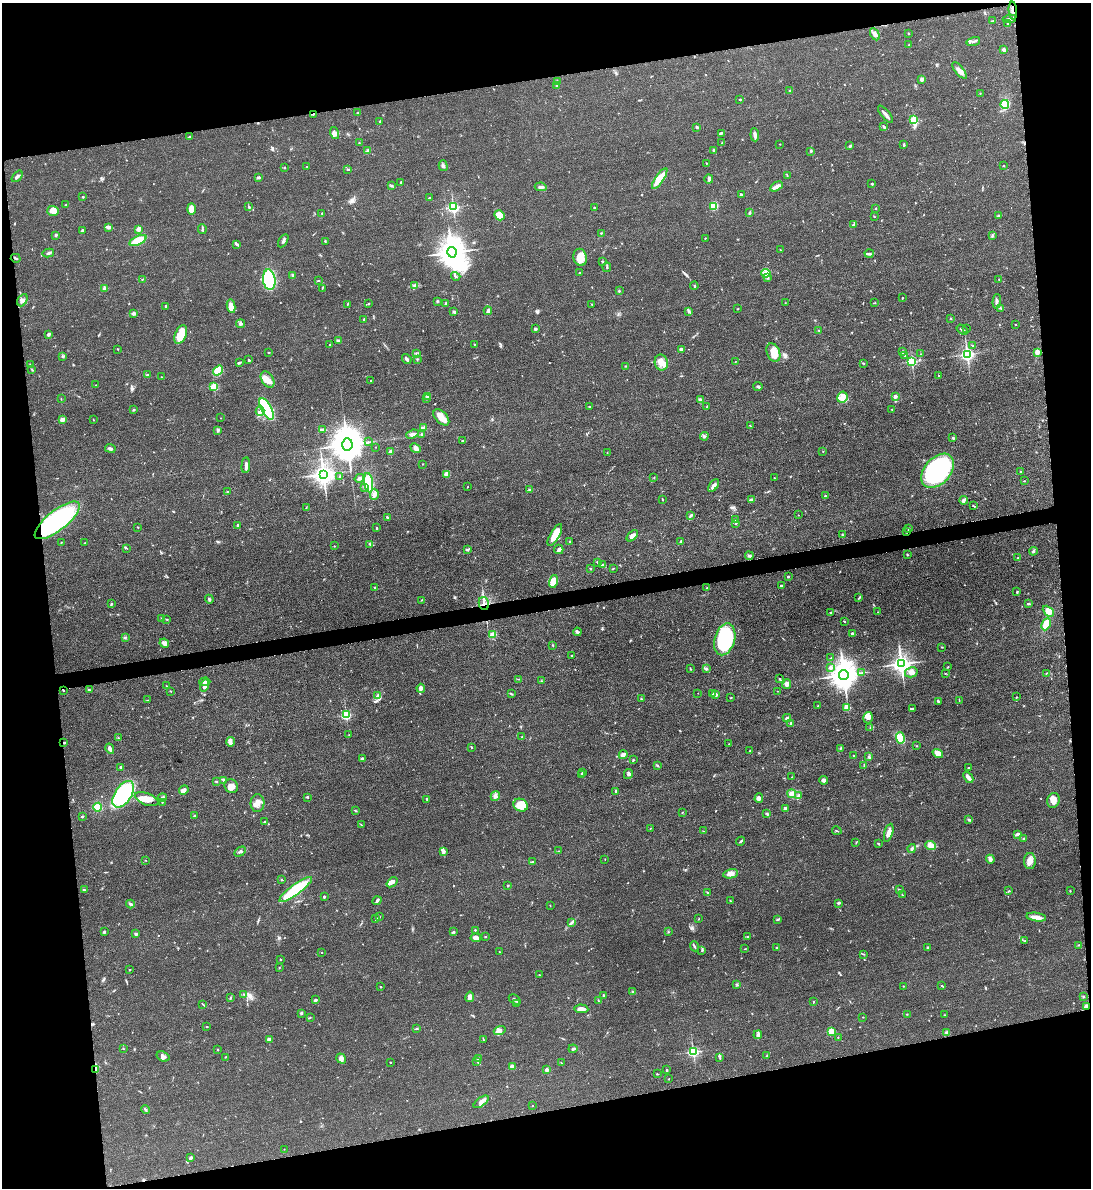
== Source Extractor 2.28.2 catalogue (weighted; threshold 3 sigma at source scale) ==
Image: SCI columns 142-4497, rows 12-4754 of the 4749 x 4767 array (HDU 1 of 3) = the unmasked area's bounding box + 8 px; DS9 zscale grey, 4 x 4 block average (1 PNG px = mean of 4 x 4 image px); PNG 1093 x 1190 px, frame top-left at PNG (2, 3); each listed source drawn as its Kron ellipse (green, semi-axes under 4 px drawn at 4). Shown black and unused: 22% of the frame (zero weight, under 3 of 4 exposures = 2% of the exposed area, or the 3 px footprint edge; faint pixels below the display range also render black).
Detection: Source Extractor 2.28.2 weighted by HDU 2 'WHT'. Background 0.0465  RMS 0.0051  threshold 0.0229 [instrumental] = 3 sigma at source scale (4.5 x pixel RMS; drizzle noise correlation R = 1.50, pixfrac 1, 0.05/0.05 arcsec/px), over >= 5 px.
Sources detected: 694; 1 inside a brighter object's white glare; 7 cosmic-ray / hot-pixel residue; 1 long thin detection or spike segment (spike, bleed or trail) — neither listed nor drawn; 9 coinciding with a brighter row at this scale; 29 inside a brighter listed object's ellipse — not listed separately; of the other 647, all 500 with FLUX_AUTO >= 1.15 (the completeness limit of this list) listed and drawn (147 fainter detections not listed), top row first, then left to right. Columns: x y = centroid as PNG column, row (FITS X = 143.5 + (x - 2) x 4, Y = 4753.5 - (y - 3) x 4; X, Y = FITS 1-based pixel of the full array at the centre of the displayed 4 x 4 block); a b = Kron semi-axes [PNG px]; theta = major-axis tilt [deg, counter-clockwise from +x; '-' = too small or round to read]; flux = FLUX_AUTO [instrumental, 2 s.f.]
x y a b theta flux
1013 10 9 2 -87 13
1009 19 7 2 10 9.3
993 21 3 2 - 2.4
1008 24 2 2 - 2.3
909 33 3 2 - 1.6
875 34 7 4 -61 10
973 41 7 2 16 6.9
909 45 2 2 - 1.7
1004 49 2 2 - 25
960 71 10 3 -50 15
921 79 2 2 - 17
557 82 3 2 - 2.8
557 85 3 2 - 3.9
790 91 2 2 - 3.2
980 93 2 2 - 2.3
740 99 2 2 - 3.3
1005 104 4 4 - 98
358 113 3 2 - 2.1
313 114 4 2 - 3.8
885 114 10 2 -50 14
914 120 2 2 - 200
379 121 2 2 - 1.2
697 127 3 2 - 4
884 127 3 2 - 5.6
334 133 6 4 -73 10
721 133 3 2 - 4.5
755 135 6 2 -85 15
189 137 4 2 - 3.3
359 143 2 2 - 1.5
722 143 2 2 - 1.2
780 144 2 2 - 1.4
904 145 3 2 - 4
850 146 3 2 - 5.7
714 150 2 2 - 11
367 151 4 2 - 12
811 151 2 2 - 3.5
706 163 2 2 - 2.1
1003 165 2 2 - 1.8
307 166 2 2 - 1.6
443 166 5 3 - 6.3
284 167 2 2 - 2.8
348 169 2 2 - 2.7
787 175 3 2 - 1.7
17 176 6 3 47 8.3
258 178 4 2 - 5
660 179 12 4 56 55
709 179 4 2 - 6.5
400 182 2 2 - 2.3
872 184 2 2 - 3.9
391 186 3 2 - 3.3
776 186 7 3 30 15
541 187 6 2 -7 7.8
741 195 2 2 - 5.1
83 197 2 2 - 2.6
430 198 2 2 - 3.1
66 205 2 2 - 2.8
714 206 4 3 - 59
249 207 3 2 - 3.1
453 207 2 2 - 570
594 208 3 2 - 2
876 208 2 2 - 2
191 209 6 4 -89 28
53 211 5 5 - 26
750 212 2 2 - 1.8
322 213 2 2 - 2.2
499 215 5 4 - 40
874 216 2 2 - 1.8
998 216 3 2 - 1.9
854 225 4 3 - 5.8
108 227 4 2 - 18
138 229 2 2 - 39
202 229 5 2 - 3.8
82 230 2 2 - 5.1
601 233 2 2 - 3.1
56 235 3 2 - 4.1
992 236 3 2 - 2
705 238 2 2 - 2.1
138 241 9 3 25 150
283 241 7 2 58 4.3
325 241 2 2 - 2.8
237 244 3 2 - 4.2
780 250 2 2 - 1.2
452 252 5 4 - 4900
48 253 6 2 12 5.4
869 254 4 3 - 6
580 257 8 6 -77 38
16 258 5 2 - 4
602 261 2 2 - 2.4
607 267 5 2 - 3.9
579 273 2 2 - 4.4
766 273 5 2 - 6.5
293 275 3 2 - 2.6
456 276 5 2 - 3.5
768 278 3 2 - 2
142 279 3 2 - 2
999 279 2 2 - 1.4
269 280 10 6 -83 280
318 281 2 2 - 3
415 285 3 2 - 3.4
694 286 4 2 - 3
105 288 2 2 - 32
322 288 3 2 - 1.9
619 291 2 2 - 4.6
902 298 2 2 - 2.3
22 300 6 4 61 12
437 301 3 2 - 3.5
997 301 7 2 85 10
369 303 2 2 - 1.2
446 303 3 2 - 4.7
785 303 2 2 - 1.6
875 303 2 2 - 1.3
347 304 4 2 - 2.3
592 304 2 2 - 1.7
166 306 2 2 - 2.6
231 306 7 4 -79 34
1001 308 2 2 - 2.2
738 309 2 2 - 1.9
488 311 4 2 - 12
454 312 3 2 - 5.7
689 312 3 3 - 4.2
133 313 4 3 - 9.4
951 318 3 2 - 1.4
363 319 2 2 - 2
240 324 4 3 - 6.1
1016 325 2 2 - 1.2
535 329 3 2 - 3.8
966 329 4 2 - 2
819 330 3 2 - 2.3
962 330 6 2 -33 6.6
49 334 3 2 - 8.8
181 335 10 5 67 62
338 340 4 3 - 5.1
330 345 2 2 - 1.2
474 345 2 2 - 1.7
973 346 2 2 - 2.7
118 349 2 2 - 2
681 349 3 2 - 7.6
269 352 2 2 - 2.1
773 352 9 6 -68 37
902 352 4 2 - 3.8
1037 352 2 2 - 66
417 354 2 2 - 1.9
921 354 2 2 - 1.3
967 354 2 2 - 890
905 355 2 2 - 2.1
63 356 2 2 - 2.4
407 359 5 2 - 9
417 359 2 2 - 3
249 360 3 2 - 3
912 361 2 2 - 410
735 362 2 2 - 1.2
239 363 2 2 - 1.7
661 363 8 6 -78 28
863 363 4 2 - 2.3
30 365 3 2 - 2.2
625 366 2 2 - 1.5
32 370 3 2 - 2.6
218 371 5 4 - 63
147 375 2 2 - 18
938 376 2 2 - 1.3
162 377 3 2 - 1.6
267 379 9 6 -58 23
371 381 2 2 - 1.7
96 385 2 2 - 1.3
758 386 5 2 - 3.7
214 387 2 2 - 140
428 396 2 2 - 3.1
895 396 2 2 - 33
842 397 6 5 - 29
426 398 2 2 - 1.8
61 399 2 2 - 1.2
701 400 4 2 - 11
590 406 4 2 - 2.5
707 407 3 2 - 1.5
266 409 12 5 -61 280
892 409 2 2 - 5.9
134 410 3 2 - 2.9
260 411 5 2 - 6.4
441 417 10 6 -46 24
221 418 2 2 - 1.3
62 419 4 3 - 11
93 420 2 2 - 1.4
750 426 3 2 - 1.9
423 427 4 2 - 4.6
322 429 3 2 - 2.9
218 430 2 2 - 1.6
412 434 6 3 21 10
421 434 2 2 - 3.4
704 436 4 3 - 4.7
953 438 3 3 - 4.6
463 441 3 2 - 4.8
369 442 2 2 - 1.2
347 444 6 5 - 7300
375 447 2 2 - 1.9
110 448 5 3 - 7
416 448 5 3 - 14
391 451 3 2 - 7.8
823 452 2 2 - 1.8
607 453 2 2 - 1.4
422 464 2 2 - 1.3
246 465 8 3 85 12
937 471 20 13 49 540
1020 471 2 2 - 1.6
323 474 3 3 - 2500
447 474 3 3 - 28
339 477 3 2 - 2
654 477 2 2 - 1.5
359 478 5 2 - 4.7
774 478 2 2 - 1.2
1024 481 2 2 - 1.3
369 483 10 4 -82 140
713 486 7 3 54 13
365 487 3 3 - 5.4
467 487 2 2 - 1.4
530 489 2 2 - 1.4
228 491 2 2 - 2.3
374 494 5 4 - 11
825 496 2 2 - 3.2
662 499 4 2 - 2.1
752 500 3 2 - 16
964 500 4 3 - 5.6
973 506 3 2 - 1.6
306 508 3 2 - 2.1
691 515 4 2 - 4.2
798 515 2 2 - 1.2
387 517 3 2 - 3.3
57 520 28 10 38 330
735 520 3 2 - 2.7
736 523 3 2 - 3.1
238 525 3 2 - 4.1
137 527 2 2 - 2.1
376 528 2 2 - 2.7
909 528 2 2 - 2.2
906 532 2 2 - 2.4
555 535 12 4 61 47
842 535 3 2 - 2.4
632 536 7 4 46 15
681 541 3 2 - 5
61 542 2 2 - 1.4
570 542 2 2 - 2.4
85 543 2 2 - 1.3
369 544 3 2 - 2.3
334 546 2 2 - 1.4
127 548 4 2 - 2.3
468 549 3 2 - 3.2
559 549 4 4 - 7.2
1033 551 4 3 - 5.2
907 555 3 2 - 2.4
749 556 4 2 - 4.9
1018 558 3 2 - 1.7
597 562 3 2 - 3
603 565 3 2 - 9.4
590 568 2 2 - 2.5
613 568 2 2 - 1.5
788 577 3 2 - 2.7
553 581 6 3 74 52
781 586 3 2 - 4.9
375 588 3 2 - 1.9
707 588 2 2 - 2.9
1017 592 3 2 - 2.2
859 598 3 2 - 2.9
209 599 4 2 - 4
421 600 2 2 - 1.4
484 603 6 5 - 14
111 604 3 2 - 3
1029 604 3 2 - 4.3
1048 611 6 4 -44 33
831 612 3 2 - 2.3
878 612 2 2 - 2.8
161 618 2 2 - 2.8
167 619 3 2 - 2.1
844 621 3 2 - 2.2
1046 624 6 4 63 31
577 632 4 2 - 4.8
852 633 3 2 - 6.9
492 635 3 3 - 6.3
125 637 3 2 - 2.8
725 639 16 10 74 330
164 643 5 4 - 10
553 645 2 2 - 1.9
942 647 2 2 - 1.4
572 656 2 2 - 1.3
831 658 2 2 - 1.2
901 664 3 3 - 1900
948 667 2 2 - 2.1
830 668 2 2 - 19
690 669 3 2 - 2.4
706 669 4 2 - 4.6
911 672 6 5 - 14
862 673 2 2 - 1.3
945 674 2 2 - 1.5
1046 674 3 2 - 1.4
844 675 5 4 - 4600
519 679 2 2 - 1.2
779 679 3 2 - 2
541 681 2 2 - 1.5
205 682 6 2 2 10
787 684 5 3 - 12
166 686 2 2 - 1.2
204 686 6 3 74 7.8
421 688 4 3 - 11
63 690 2 2 - 2.5
89 690 4 2 - 4.3
171 691 2 2 - 1.5
777 691 2 2 - 1.4
698 693 2 2 - 1.5
511 694 3 2 - 1.3
713 694 2 2 - 3.2
378 695 3 2 - 11
716 695 3 2 - 6.1
1017 697 2 2 - 1.5
731 698 2 2 - 1.7
641 699 3 2 - 2.9
147 700 2 2 - 1.2
959 700 3 2 - 1.9
938 701 4 2 - 3.2
818 706 2 2 - 1.6
847 708 3 3 - 43
913 709 3 2 - 2
346 715 2 2 - 310
787 718 4 3 - 5.2
868 718 6 5 - 15
791 723 3 2 - 4.1
870 728 2 2 - 1.3
349 735 2 2 - 1.5
522 737 2 2 - 2.3
118 738 2 2 - 1.3
900 738 6 4 -87 92
231 742 5 3 - 7.8
64 743 3 2 - 3.4
729 744 2 2 - 1.8
917 746 2 2 - 1.5
471 747 2 2 - 5.2
840 748 2 2 - 2.1
110 749 5 3 - 10
749 751 2 2 - 1.8
938 754 5 3 - 39
623 755 4 3 - 14
853 755 2 2 - 1.2
869 756 3 3 - 4
362 758 3 2 - 7.2
634 760 2 2 - 1.4
657 765 3 2 - 3.6
864 766 2 2 - 1.3
121 767 2 2 - 8.9
968 768 3 2 - 2.6
583 772 2 2 - 2.2
581 774 2 2 - 1.9
628 774 5 3 - 7.5
792 777 2 2 - 1.5
968 777 6 2 -50 18
224 780 4 2 - 3
824 780 4 3 - 10
216 781 3 2 - 2.6
231 786 7 6 - 18
184 790 5 4 - 14
616 791 3 2 - 2.6
123 794 15 8 57 450
792 794 4 4 - 14
495 796 5 4 - 8.8
799 796 4 3 - 7
307 797 3 2 - 2.7
162 798 4 3 - 11
759 798 5 3 - 11
147 799 12 6 -21 32
427 799 4 2 - 2.3
1053 800 7 6 - 24
162 802 2 2 - 1.7
257 803 9 7 86 19
521 805 7 6 - 51
98 807 4 3 - 47
785 809 4 2 - 9.4
355 810 3 2 - 2.4
682 812 2 2 - 1.4
767 814 3 2 - 2.2
82 816 2 2 - 3.9
194 816 3 2 - 1.7
969 820 3 2 - 4.5
265 822 2 2 - 3.6
361 825 2 2 - 1.2
650 828 2 2 - 1.3
703 831 3 2 - 1.5
837 831 5 2 - 2.6
889 833 9 3 74 20
1017 834 4 2 - 6.8
1023 839 2 2 - 2.3
741 841 4 2 - 4.3
856 843 2 2 - 1.3
878 844 2 2 - 3.1
931 846 5 4 - 21
912 848 4 3 - 5.9
559 851 3 2 - 1.6
240 852 6 3 32 5.6
443 852 3 2 - 2.6
605 859 2 2 - 1.2
990 859 4 3 - 9.4
146 860 2 2 - 1.2
1030 861 8 6 -90 22
532 862 3 2 - 3
731 874 7 4 10 19
282 880 3 2 - 2.4
392 882 6 4 41 13
508 886 3 2 - 2.6
296 889 20 5 36 180
899 889 3 2 - 2.3
84 890 3 2 - 4.4
1009 891 2 2 - 1.7
1070 891 2 2 - 2.2
707 892 4 2 - 2.5
902 895 3 2 - 1.5
324 896 2 2 - 4.5
377 901 4 2 - 7.3
730 901 2 2 - 1.4
839 903 3 2 - 4.1
130 904 4 2 - 7.9
550 905 3 2 - 1.2
379 917 3 2 - 2.5
1036 917 10 3 -8 22
376 919 3 2 - 4.1
699 919 3 2 - 1.5
777 919 4 2 - 2.8
571 923 2 2 - 2.6
475 930 2 2 - 5.5
453 931 2 2 - 1.9
104 932 3 3 - 4.1
668 932 2 2 - 1.7
136 934 3 3 - 5.7
747 936 2 2 - 2.6
485 937 3 2 - 2
476 938 5 4 - 14
1025 941 3 2 - 2
1078 945 2 2 - 1.4
695 946 5 2 - 4.2
927 947 2 2 - 3.4
777 948 2 2 - 2.5
745 949 3 2 - 1.6
702 950 4 2 - 3.6
500 952 2 2 - 2.1
322 953 2 2 - 1.2
863 954 3 2 - 2
280 959 2 2 - 2
279 968 2 2 - 1.8
130 970 2 2 - 1.9
539 975 2 2 - 2.2
737 985 2 2 - 2.6
903 986 2 2 - 1.3
942 986 3 2 - 1.8
381 987 2 2 - 2.1
632 992 3 2 - 3
244 994 2 2 - 1.6
604 995 2 2 - 6.3
470 997 5 4 - 15
1084 997 3 2 - 1.3
230 998 3 2 - 3.1
315 1000 3 2 - 5.1
515 1000 6 2 -34 10
598 1000 3 2 - 2.1
814 1002 3 2 - 1.8
516 1003 2 2 - 1.2
203 1004 3 2 - 2.6
1087 1006 2 2 - 55
581 1009 7 3 -4 17
301 1013 2 2 - 2.5
907 1014 2 2 - 1.3
945 1015 4 2 - 2.1
310 1017 2 2 - 1.5
863 1017 2 2 - 2.4
207 1027 2 2 - 1.5
416 1029 2 2 - 1.3
500 1031 6 3 18 9.9
831 1031 2 2 - 97
947 1033 4 3 - 5.9
758 1035 4 3 - 7
838 1037 2 2 - 1.5
269 1040 3 2 - 13
483 1040 2 2 - 1.8
123 1049 2 2 - 1.9
573 1049 4 3 - 5.4
218 1050 2 2 - 2.2
693 1052 2 2 - 380
163 1056 7 5 -21 9.9
767 1056 3 2 - 2.1
225 1057 2 2 - 1.2
720 1057 3 2 - 2.8
341 1058 5 3 - 8.9
478 1059 2 2 - 11
477 1061 4 2 - 2.9
390 1062 2 2 - 3.8
561 1063 2 2 - 1.4
512 1066 2 2 - 27
96 1069 4 2 - 6.7
547 1069 2 2 - 13
667 1070 2 2 - 1.9
657 1074 2 2 - 2.2
669 1079 2 2 - 1.6
481 1102 9 4 37 13
532 1106 2 2 - 1.2
145 1109 4 2 - 4.2
284 1149 2 2 - 1.2
190 1158 3 2 - 5.9
Overlapping masked pixels (flux is a lower limit): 8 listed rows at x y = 1013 10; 313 114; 906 532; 484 603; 63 690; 64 743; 1087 1006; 96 1069
Diffuse or blended objects may show on this block-average render without a row.